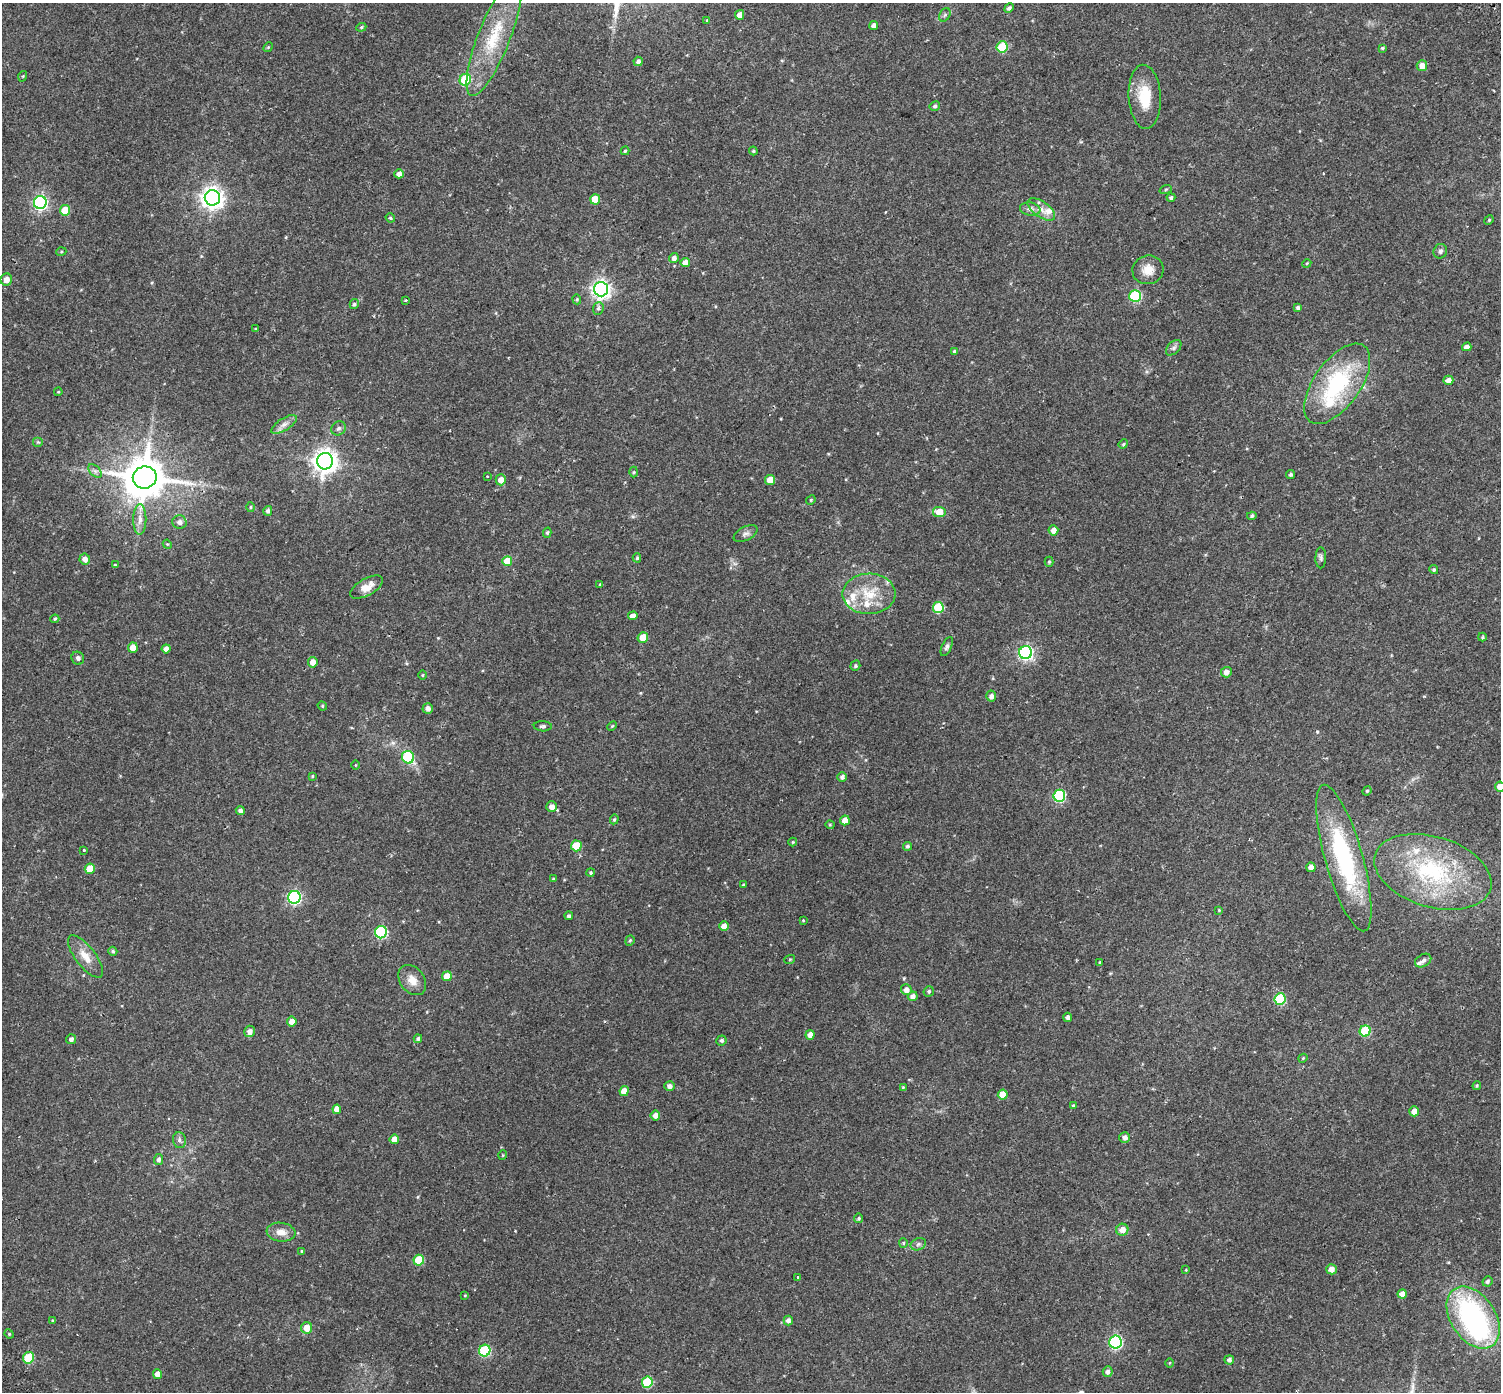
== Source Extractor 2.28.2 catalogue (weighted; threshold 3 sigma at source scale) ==
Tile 10 of 4 x 4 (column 2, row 3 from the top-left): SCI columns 1570-3068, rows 1631-3020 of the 6143 x 6102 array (HDU 1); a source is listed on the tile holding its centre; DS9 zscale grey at full resolution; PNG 1503 x 1394 px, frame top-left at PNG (2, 3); each listed source drawn as its Kron ellipse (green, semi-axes under 4 px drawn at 4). Shown black and unused: <1% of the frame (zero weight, under 2 of 3 exposures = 5% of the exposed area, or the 3 px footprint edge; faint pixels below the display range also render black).
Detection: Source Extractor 2.28.2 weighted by HDU 2 'WHT'; one run over the whole footprint, this tile lists its part. Background 0.0598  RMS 0.0046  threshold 0.0206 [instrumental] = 3 sigma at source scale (4.5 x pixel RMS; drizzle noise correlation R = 1.50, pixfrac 1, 0.0396/0.0396 arcsec/px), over >= 5 px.
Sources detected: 202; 1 inside a brighter object's white glare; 2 cosmic-ray / hot-pixel residue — neither listed nor drawn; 7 inside a brighter listed object's ellipse — not listed separately; the other 192 listed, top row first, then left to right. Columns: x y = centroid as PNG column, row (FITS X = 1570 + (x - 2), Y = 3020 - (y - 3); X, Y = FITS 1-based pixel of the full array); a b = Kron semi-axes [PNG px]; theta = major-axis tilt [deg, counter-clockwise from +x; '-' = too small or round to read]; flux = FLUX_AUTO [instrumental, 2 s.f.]
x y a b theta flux
1009 8 5 4 - 0.98
740 15 5 4 - 3.4
945 15 7 5 59 0.78
707 20 4 3 - 0.36
873 26 5 4 - 1.8
361 27 5 4 - 0.56
494 37 63 16 68 22
268 47 5 4 - 0.43
1002 47 5 5 - 16
1382 48 4 4 - 0.51
638 61 4 4 - 1.4
1422 66 5 5 - 3.2
23 76 5 3 - 0.35
465 80 6 5 - 21
1145 97 32 16 -87 13
935 106 5 5 - 0.84
625 151 4 4 - 0.52
753 151 4 3 - 0.48
399 174 5 4 - 2.3
1166 189 6 4 19 0.52
212 198 8 7 - 270
1171 198 4 4 - 0.86
595 199 5 5 - 6.8
40 203 6 6 - 85
1030 209 10 6 -9 1.8
1041 209 16 8 -35 3.6
65 210 5 5 - 9.8
390 218 5 4 - 0.53
1489 220 5 4 - 0.46
1440 251 7 6 - 1.3
61 252 5 3 - 0.39
674 258 5 4 - 1.8
685 263 4 4 - 3.3
1307 263 4 3 - 0.38
1148 270 16 14 16 5.2
6 280 6 6 - 2.5
601 289 7 7 - 180
1135 296 6 6 - 36
577 299 5 4 - 0.5
405 300 3 2 - 0.69
354 304 5 4 - 0.76
598 308 6 5 - 0.95
1298 308 4 4 - 0.9
255 328 4 2 - 0.36
1467 347 5 4 - 2.2
1174 348 9 5 45 1.2
954 352 3 3 - 4
1448 380 5 4 - 2.9
1337 384 46 23 54 42
58 392 4 3 - 0.35
284 424 15 6 32 2.4
339 428 8 6 40 1.1
38 442 5 5 - 0.61
1123 444 5 4 - 0.52
325 461 8 8 - 330
95 471 8 5 -45 1.1
634 472 5 3 - 0.44
1290 475 4 4 - 0.68
487 476 3 3 - 0.78
145 477 12 11 - 1600
501 480 5 5 - 4
770 480 5 5 - 7.4
811 500 5 4 - 0.51
250 507 5 3 - 0.44
268 511 5 4 - 1
939 512 6 5 - 7.9
1252 516 5 4 - 0.63
140 519 15 6 89 3
179 522 7 6 - 1.7
1053 530 5 5 - 3.2
547 533 5 4 - 0.64
746 534 13 7 27 1.7
167 544 5 3 - 0.4
637 558 4 4 - 0.5
1321 558 10 5 89 1
85 559 5 5 - 2.5
507 561 5 5 - 8.2
1049 562 5 4 - 0.59
115 565 4 3 - 0.41
1434 570 4 4 - 0.66
600 585 4 3 - 0.5
367 587 18 8 30 4.6
869 594 26 20 0 14
938 608 5 5 - 19
633 616 4 4 - 2.7
55 619 4 3 - 0.56
643 637 5 5 - 5.6
1482 637 4 4 - 0.48
133 647 5 5 - 4.9
947 647 10 5 65 1.1
166 649 4 4 - 2.3
1026 652 6 6 - 87
78 658 7 6 - 1.1
313 662 5 5 - 3.8
855 666 5 4 - 0.73
1226 672 5 5 - 2.3
422 675 5 3 - 0.4
991 696 5 5 - 1.6
322 706 5 4 - 0.47
428 708 5 5 - 2
543 726 9 5 -2 1.1
612 726 5 3 - 0.44
408 757 6 6 - 28
356 765 5 3 - 0.33
312 776 4 3 - 0.41
842 777 5 5 - 1.1
1500 787 5 5 - 3.5
1367 791 5 4 - 0.47
1059 796 6 6 - 42
552 807 5 5 - 2.1
240 811 4 4 - 1.3
614 819 5 4 - 0.56
845 820 5 4 - 5.1
830 825 4 4 - 0.42
793 842 4 4 - 0.37
576 846 5 5 - 13
907 846 4 4 - 0.77
84 850 3 3 - 1.1
1344 858 76 18 -74 53
1311 867 4 4 - 2.4
90 869 5 5 - 7.9
1433 872 60 35 -17 47
591 873 4 4 - 0.57
553 879 4 4 - 0.36
743 885 3 3 - 0.39
294 897 6 6 - 72
1219 910 4 4 - 0.37
569 916 4 4 - 0.87
803 920 3 3 - 0.31
724 926 5 5 - 3.1
381 932 6 6 - 43
630 941 5 4 - 0.6
113 951 4 4 - 0.67
85 957 25 10 -52 5.9
790 959 5 3 - 0.41
1423 960 9 6 29 1.3
1100 963 3 3 - 1.3
447 976 5 5 - 5.5
412 980 16 12 -53 4.4
906 990 5 5 - 2.3
929 991 5 5 - 0.7
913 996 5 4 - 1.9
1280 999 6 5 - 33
1068 1017 4 4 - 1.5
292 1022 5 5 - 3.4
249 1031 6 5 - 2
1365 1031 5 5 - 24
810 1035 5 4 - 3.3
71 1039 5 5 - 1.3
418 1039 4 4 - 0.75
721 1040 5 5 - 1
1303 1058 4 3 - 0.37
670 1086 5 5 - 1.7
1477 1086 4 3 - 0.44
903 1087 4 4 - 0.39
624 1091 5 4 - 3.8
1003 1095 5 5 - 6.2
1073 1105 4 3 - 0.44
337 1109 5 4 - 3.9
1414 1111 5 5 - 3.7
655 1115 5 5 - 2.6
1125 1137 5 5 - 1.8
394 1139 5 4 - 3.8
179 1140 8 6 -79 1.4
503 1155 5 3 - 0.32
159 1160 5 4 - 1.4
859 1218 5 4 - 0.66
1122 1230 6 6 - 3.4
281 1232 14 9 -7 3.8
903 1243 5 4 - 0.51
918 1244 8 6 22 1.1
302 1251 3 3 - 0.38
419 1260 5 5 - 15
1331 1269 5 5 - 3
1186 1270 4 4 - 0.37
798 1277 3 3 - 4.3
1487 1281 5 4 - 0.9
1402 1294 5 4 - 3.5
465 1295 4 3 - 0.37
1473 1317 34 22 -56 70
52 1320 3 3 - 0.3
788 1320 5 4 - 1.6
307 1328 6 5 - 5.4
9 1334 5 4 - 0.46
1115 1342 6 6 - 65
485 1351 6 5 - 37
28 1358 6 5 - 18
1229 1360 5 4 - 1.3
1170 1363 5 3 - 0.35
1108 1372 5 5 - 1.4
157 1374 5 4 - 3.3
647 1382 6 5 - 25
Isophote crosses this tile's border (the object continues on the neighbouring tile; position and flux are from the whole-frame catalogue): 1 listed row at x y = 1500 787